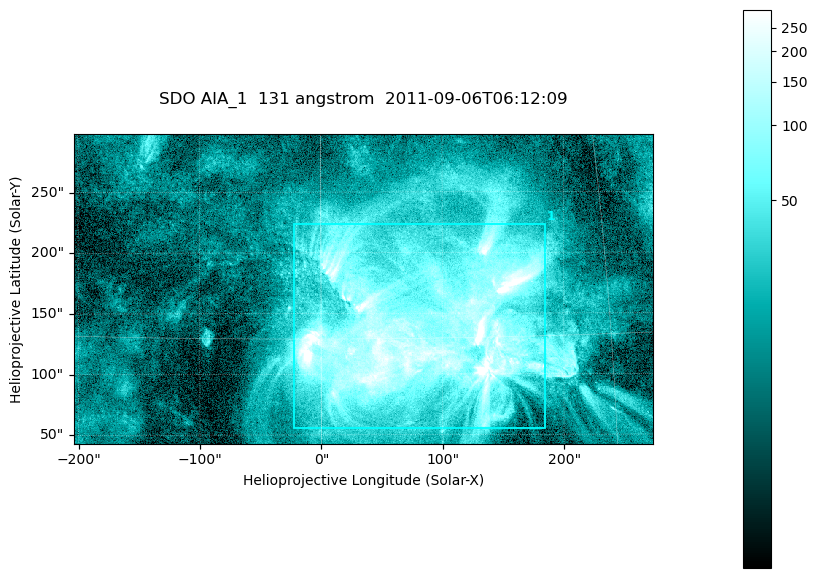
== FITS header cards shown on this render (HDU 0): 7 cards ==
TELESCOP= 'SDO     '           /
INSTRUME= 'AIA_1   '           /
WAVELNTH=                  131 /
WAVEUNIT= 'angstrom'           /
DATE-OBS= '2011-09-06T06:12:09.62' /
CTYPE1  = 'HPLN-TAN'           /
CTYPE2  = 'HPLT-TAN'           /

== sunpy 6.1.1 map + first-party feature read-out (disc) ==
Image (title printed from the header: SDO AIA_1  131 angstrom  2011-09-06T06:12:09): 794 x 424 px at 0.601 arcsec/px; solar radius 952 arcsec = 1584 px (partial field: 4.3% of the solar disc is inside the frame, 100% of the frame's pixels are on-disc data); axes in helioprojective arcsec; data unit not stated in the header (colour bar unlabelled)
Pointing: header CRPIX1/2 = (2043.22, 2045.61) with CRVAL1/2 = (0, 0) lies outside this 794 x 424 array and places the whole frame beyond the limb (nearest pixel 1.29 R_sun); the SolarSoft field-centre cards XCEN/YCEN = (34.77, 170.1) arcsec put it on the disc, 1632 arcsec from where CRPIX/CRVAL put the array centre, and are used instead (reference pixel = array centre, CRVAL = XCEN/YCEN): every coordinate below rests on XCEN/YCEN
Orientation: roll -0.139 deg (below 1 deg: not rotated)
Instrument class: DISC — disc imager (sunpy class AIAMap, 131 A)
Bright regions (active regions / flare kernels): reference = the on-disc median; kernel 7 px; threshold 5 sigma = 69.3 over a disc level ~16.1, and >= 1.15x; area >= 336 px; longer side >= 5 px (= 3 arcsec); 1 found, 1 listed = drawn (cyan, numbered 1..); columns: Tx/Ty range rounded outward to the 2 arcsec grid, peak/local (2 s.f.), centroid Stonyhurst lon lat
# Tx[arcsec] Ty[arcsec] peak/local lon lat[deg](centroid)
1 -24..186 54..224 34 +5 +15